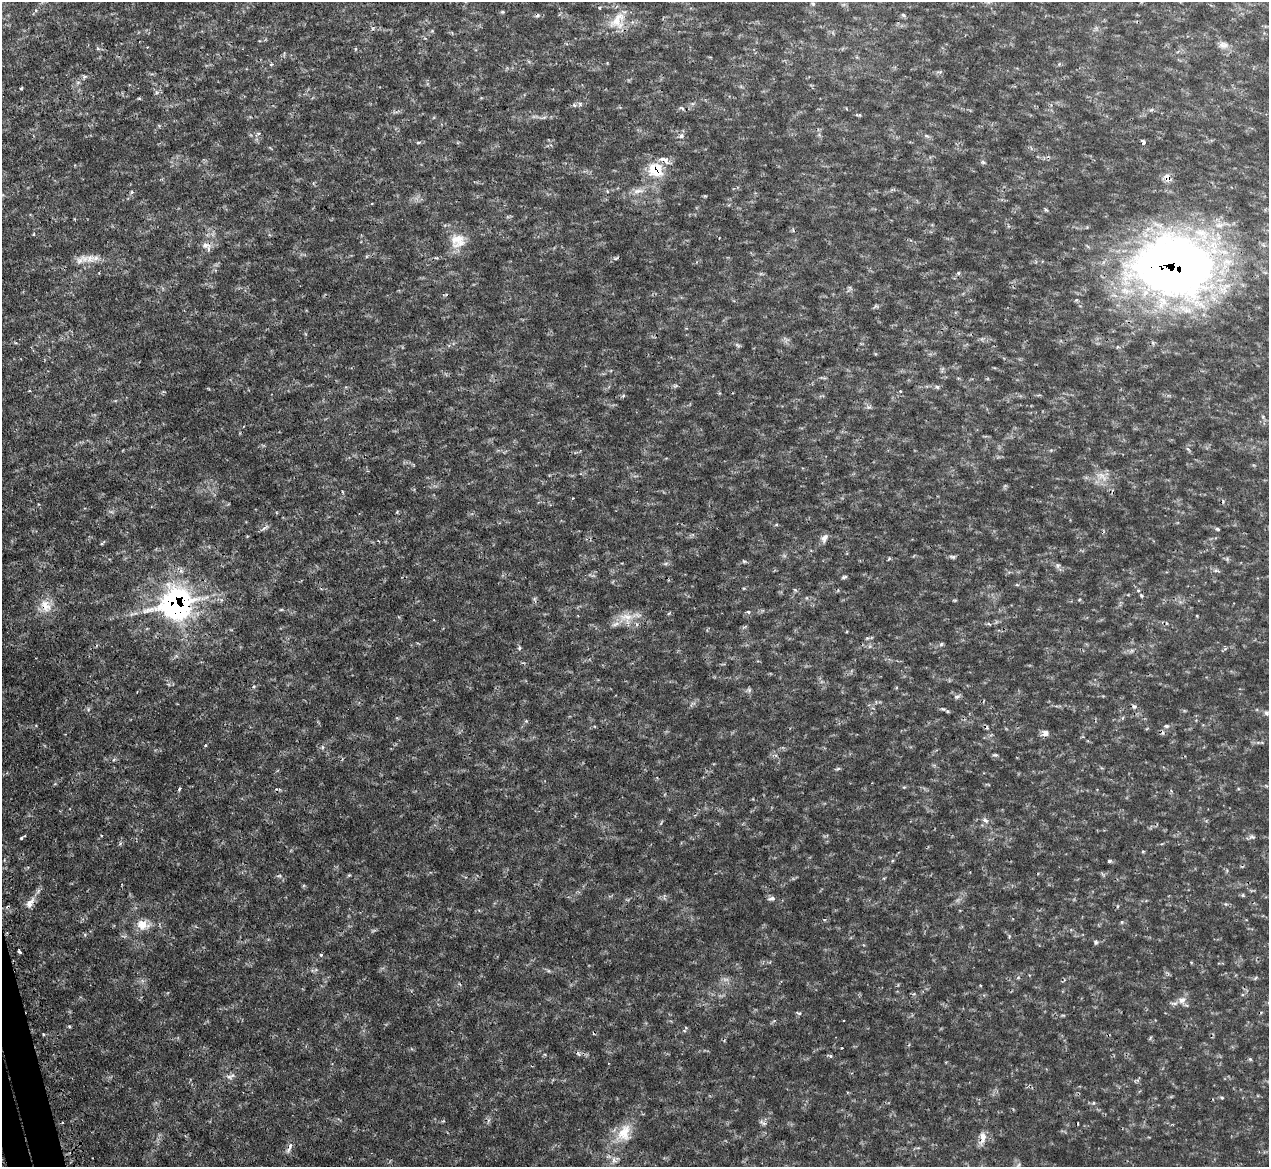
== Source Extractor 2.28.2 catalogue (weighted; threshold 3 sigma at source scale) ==
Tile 7 of 4 x 4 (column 3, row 2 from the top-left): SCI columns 2580-3846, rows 2503-3667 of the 5159 x 5128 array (HDU 1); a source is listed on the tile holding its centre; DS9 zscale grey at full resolution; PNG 1271 x 1169 px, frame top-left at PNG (2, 2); no overlay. Shown black and unused: <1% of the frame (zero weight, under 2 of 3 exposures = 4% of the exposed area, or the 3 px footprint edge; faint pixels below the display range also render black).
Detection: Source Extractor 2.28.2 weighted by HDU 2 'WHT'; one run over the whole footprint, this tile lists its part. Background 0.0953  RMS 0.008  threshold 0.036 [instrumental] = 3 sigma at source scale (4.5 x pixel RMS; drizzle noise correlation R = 1.50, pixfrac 1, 0.05/0.05 arcsec/px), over >= 5 px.
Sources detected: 127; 1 too faint to see at this stretch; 7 cosmic-ray / hot-pixel residue — not listed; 5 inside a brighter listed object's ellipse — not listed separately; the other 114 listed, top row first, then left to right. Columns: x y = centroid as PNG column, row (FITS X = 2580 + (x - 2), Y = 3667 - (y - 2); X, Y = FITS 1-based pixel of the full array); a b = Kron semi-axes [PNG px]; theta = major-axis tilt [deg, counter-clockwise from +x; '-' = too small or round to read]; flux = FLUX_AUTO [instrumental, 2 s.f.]
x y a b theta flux
813 4 5 5 - 1.1
600 8 5 4 - 1.1
502 12 6 3 1 1
537 15 7 5 53 1.2
903 15 7 4 -44 1.2
617 21 29 20 55 20
1223 45 13 9 -4 4.8
271 64 4 4 - 2
84 77 7 5 30 1.7
139 98 4 4 - 0.91
574 105 7 5 -14 1.7
682 108 8 4 -23 1.4
858 115 9 3 -8 1.2
681 136 7 6 - 2.5
926 136 8 4 -9 1.4
1144 142 4 3 - 6.2
418 143 5 3 - 1.1
983 162 6 5 - 1.4
655 170 20 19 - 23
1167 177 11 9 -68 5.2
638 191 18 6 9 6.1
131 192 6 3 70 1
1046 210 6 3 -19 0.96
34 234 4 2 - 0.71
458 241 22 20 19 16
206 245 13 9 -13 4.9
90 258 14 11 -5 8.2
616 258 6 4 19 1.3
1175 266 73 54 2 810
958 273 5 5 - 1.1
738 345 7 4 -37 1.3
942 369 9 3 69 0.97
937 387 6 5 - 1.4
900 391 4 4 - 0.91
623 396 5 4 - 1.1
869 407 7 4 17 1.4
1263 417 6 4 -73 1.2
1102 476 20 11 -32 10
776 525 6 3 19 0.8
264 528 10 4 35 2.1
1217 529 5 4 - 1.3
824 538 12 7 69 3.9
952 557 9 5 -10 1.8
889 559 7 2 46 0.75
1227 559 5 5 - 1.3
744 561 5 4 - 1.1
665 564 6 4 19 1.4
1058 565 8 5 83 1.8
1215 570 7 5 -10 1.8
844 577 7 4 18 1.4
1017 585 6 3 -17 0.95
1141 595 8 4 -63 1.7
1079 600 5 3 - 0.8
176 604 19 17 15 260
46 606 21 13 -65 13
281 610 6 3 19 0.92
748 612 4 4 - 1.9
626 617 25 12 9 14
941 644 6 5 - 1.4
519 648 5 5 - 1.2
1131 651 8 5 35 1.9
254 686 6 3 19 0.95
749 690 7 6 - 1.7
957 696 9 4 1 1.9
1134 706 7 5 -28 2
88 709 5 5 - 1.2
943 709 7 4 -35 1.4
1266 713 7 6 - 2.2
1166 726 7 5 -1 1.9
1045 733 10 8 20 3.8
205 745 4 3 - 0.92
323 747 6 4 71 1.2
995 755 7 4 -7 1.3
838 769 6 4 3 1.2
904 787 6 3 17 0.9
985 820 9 6 -42 3
1252 836 9 6 -20 2
22 838 6 3 30 1.4
1143 851 5 3 - 0.77
1109 861 4 4 - 1.7
349 875 5 4 - 0.81
279 876 6 4 18 1.2
1243 895 6 3 -72 0.89
771 898 11 5 9 2.5
30 903 17 8 57 6.6
1226 904 6 5 - 1.4
8 907 5 4 - 1.4
1122 922 5 4 - 1
143 925 18 12 -9 11
1009 936 5 5 - 0.95
1096 942 6 5 - 1.7
19 951 5 3 - 2.4
321 955 4 3 - 1.2
1191 962 5 3 - 0.66
1255 978 7 4 36 1.1
914 994 5 4 - 1.2
1182 1000 10 10 - 5.7
799 1013 7 3 -8 1.3
1063 1015 6 3 -18 0.85
686 1028 5 3 - 0.85
43 1034 4 3 - 1.5
1150 1038 6 4 72 1
578 1054 7 5 -66 1.6
830 1056 6 4 -70 1.1
1250 1059 5 4 - 1.2
229 1077 9 6 -30 2.6
1222 1098 5 4 - 0.97
1094 1103 6 5 - 1.3
763 1123 11 5 -30 2.3
624 1133 27 18 66 20
982 1138 20 7 81 6.4
289 1148 17 4 67 3.1
614 1160 11 5 -84 3.4
1018 1165 9 5 49 1.9
Overlapping masked pixels (flux is a lower limit): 9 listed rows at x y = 655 170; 1167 177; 206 245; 1175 266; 176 604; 46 606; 8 907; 982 1138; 289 1148
Isophote crosses this tile's border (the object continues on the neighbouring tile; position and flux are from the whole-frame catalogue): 1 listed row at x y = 1175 266
Unlisted compact peaks at least as high as the median listed source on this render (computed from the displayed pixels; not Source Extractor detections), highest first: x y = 69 1026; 795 590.